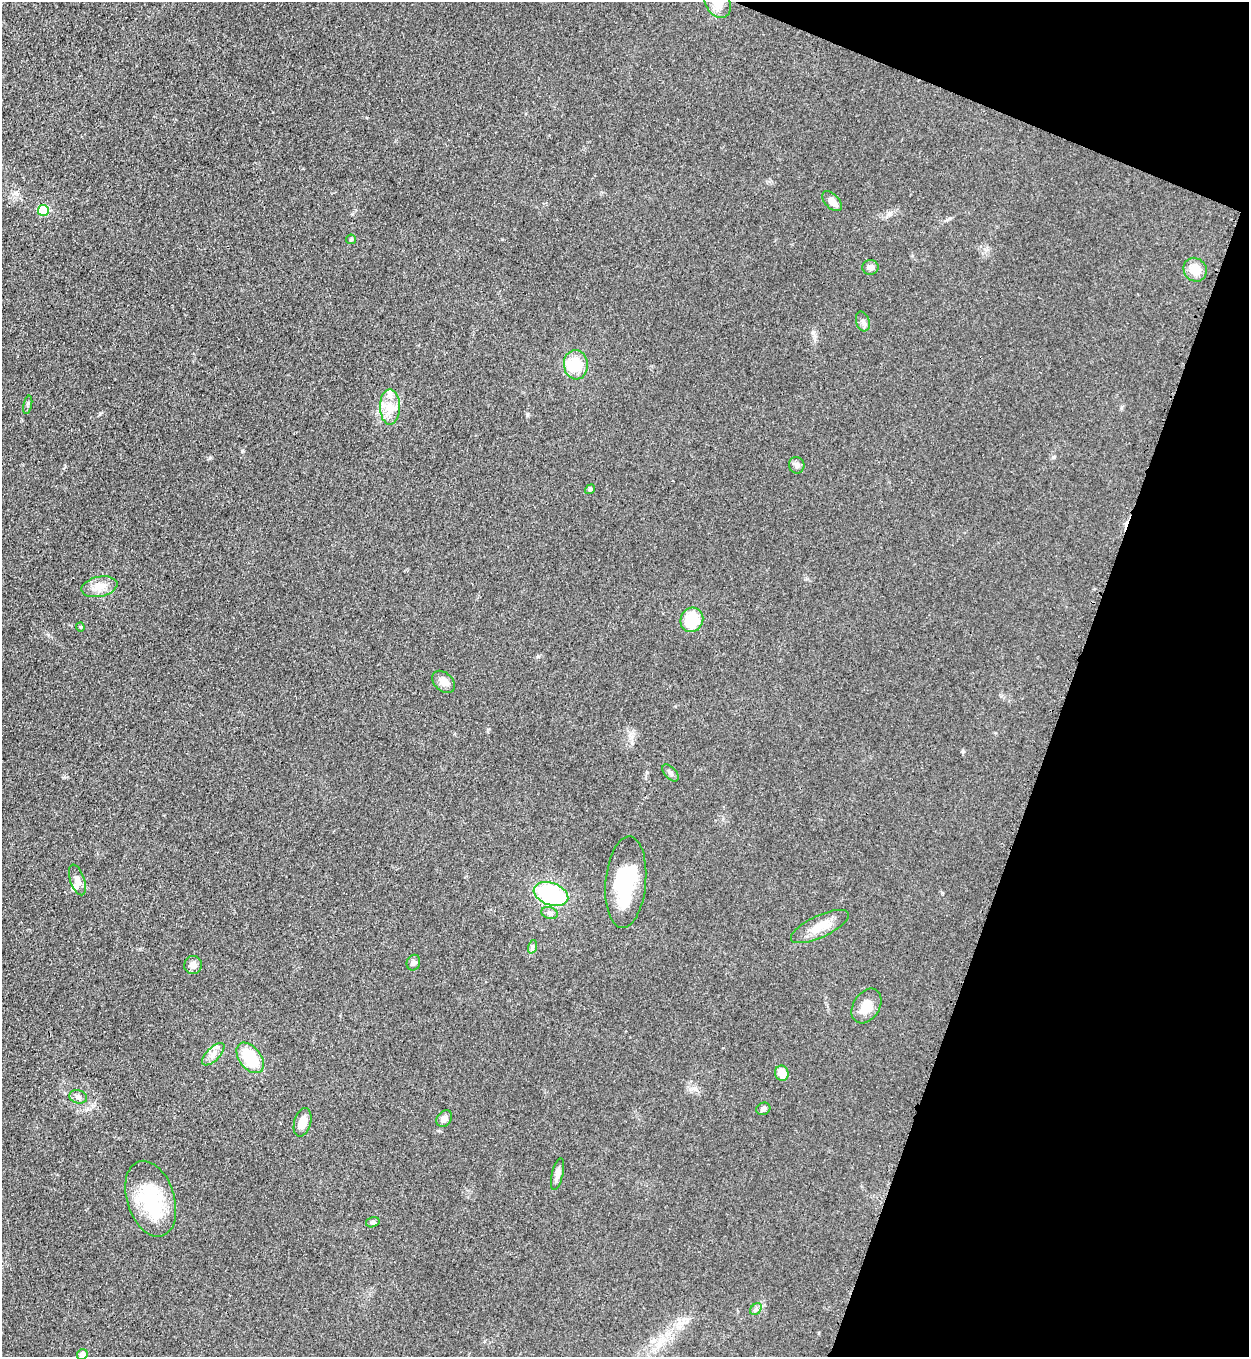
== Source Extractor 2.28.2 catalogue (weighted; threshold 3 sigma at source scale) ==
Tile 8 of 4 x 4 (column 4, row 2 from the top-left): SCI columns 4103-5349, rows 2752-4106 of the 5579 x 5500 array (HDU 1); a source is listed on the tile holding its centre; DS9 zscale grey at full resolution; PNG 1251 x 1359 px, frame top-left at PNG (2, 2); each listed source drawn as its Kron ellipse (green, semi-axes under 4 px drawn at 4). Shown black and unused: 18% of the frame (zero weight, under 3 of 4 exposures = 7% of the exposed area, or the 3 px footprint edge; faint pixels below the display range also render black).
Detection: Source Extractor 2.28.2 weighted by HDU 2 'WHT'; one run over the whole footprint, this tile lists its part. Background 0.05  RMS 0.0071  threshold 0.0321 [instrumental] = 3 sigma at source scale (4.5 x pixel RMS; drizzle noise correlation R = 1.50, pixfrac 1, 0.05/0.05 arcsec/px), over >= 5 px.
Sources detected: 42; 3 inside a brighter object's white glare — neither listed nor drawn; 1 inside a brighter listed object's ellipse — not listed separately; the other 38 listed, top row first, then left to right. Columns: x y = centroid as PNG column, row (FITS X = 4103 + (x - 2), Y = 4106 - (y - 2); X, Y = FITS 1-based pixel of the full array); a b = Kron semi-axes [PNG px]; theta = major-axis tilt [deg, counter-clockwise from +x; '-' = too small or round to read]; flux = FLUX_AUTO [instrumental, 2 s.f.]
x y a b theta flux
717 2 17 12 -60 10
832 201 12 7 -47 6.4
43 210 5 5 - 33
351 239 5 4 - 0.81
870 267 8 7 - 3.5
1195 270 12 11 - 11
863 321 10 6 -73 2.5
576 365 15 12 -86 17
28 405 9 3 78 1.4
390 407 17 10 -90 10
797 465 8 7 - 2.3
590 489 5 4 - 1.8
99 587 18 10 12 8.2
692 620 12 11 - 23
80 627 4 4 - 0.71
443 682 13 9 -42 5.6
670 773 10 5 -48 2.3
77 880 16 7 -71 5.1
626 882 46 20 85 42
551 894 18 11 -19 74
550 913 8 6 -17 2.1
820 927 31 11 25 13
532 947 7 4 72 1.5
413 963 8 6 68 2.3
193 965 9 9 - 4.2
866 1006 19 13 57 11
213 1054 14 6 45 4.6
250 1058 17 10 -51 28
782 1073 8 6 -71 8.6
78 1097 9 6 -17 2.6
763 1109 7 6 - 2.4
444 1119 9 7 48 3.5
303 1122 14 8 73 7.4
557 1174 16 5 77 4
151 1199 39 23 -72 46
373 1222 7 5 16 1.7
756 1309 6 5 - 1.7
82 1354 5 5 - 5.2
Overlapping masked pixels (flux is a lower limit): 1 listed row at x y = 717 2
Isophote crosses this tile's border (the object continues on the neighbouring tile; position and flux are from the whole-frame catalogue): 2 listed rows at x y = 717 2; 82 1354
Unlisted compact peaks at least as high as the median listed source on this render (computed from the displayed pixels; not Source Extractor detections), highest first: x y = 242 451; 210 458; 527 415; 813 332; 100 414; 963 751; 1054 457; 538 656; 488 729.